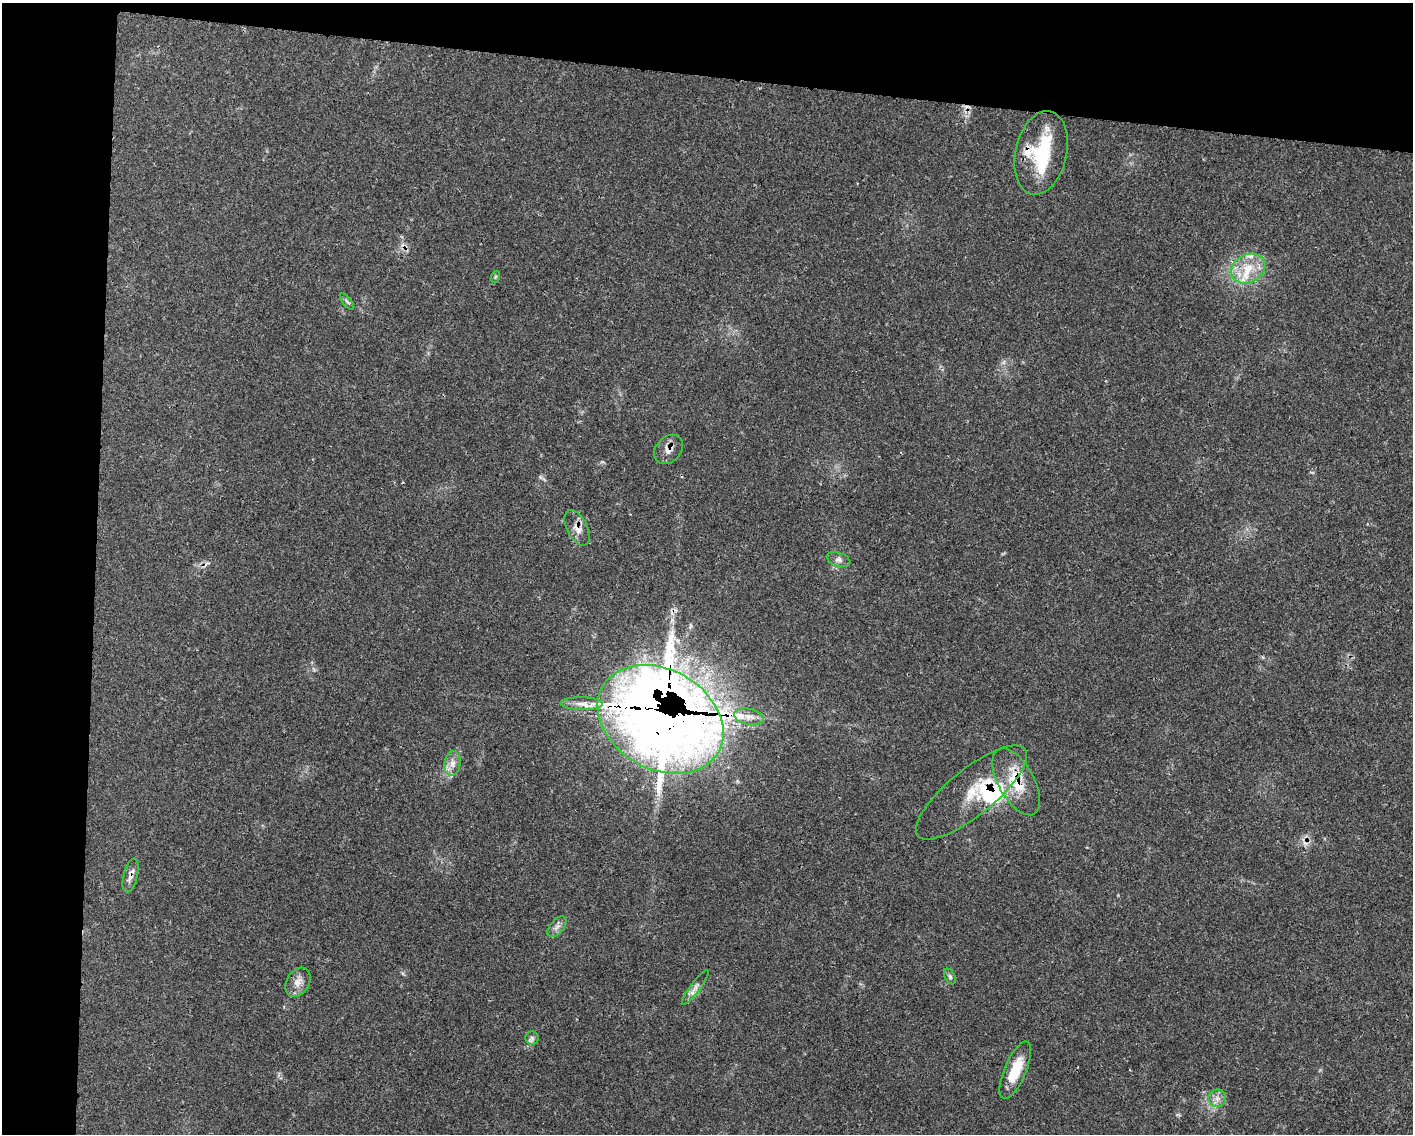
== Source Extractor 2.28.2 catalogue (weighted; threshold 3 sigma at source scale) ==
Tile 1 of 3 x 4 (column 1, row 1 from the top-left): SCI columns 219-1629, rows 3401-4532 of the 4559 x 4536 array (HDU 1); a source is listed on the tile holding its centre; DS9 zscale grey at full resolution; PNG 1415 x 1136 px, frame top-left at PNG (2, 3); each listed source drawn as its Kron ellipse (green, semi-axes under 4 px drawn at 4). Shown black and unused: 13% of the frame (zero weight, under 3 of 4 exposures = <1% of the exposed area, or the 3 px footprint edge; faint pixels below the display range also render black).
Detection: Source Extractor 2.28.2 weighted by HDU 2 'WHT'; one run over the whole footprint, this tile lists its part. Background 0.0832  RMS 0.004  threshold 0.0178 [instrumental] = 3 sigma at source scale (4.5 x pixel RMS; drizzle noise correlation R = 1.50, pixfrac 1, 0.05/0.05 arcsec/px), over >= 5 px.
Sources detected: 28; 1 inside a brighter object's white glare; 1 cosmic-ray / hot-pixel residue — neither listed nor drawn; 5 inside a brighter listed object's ellipse — not listed separately; the other 21 listed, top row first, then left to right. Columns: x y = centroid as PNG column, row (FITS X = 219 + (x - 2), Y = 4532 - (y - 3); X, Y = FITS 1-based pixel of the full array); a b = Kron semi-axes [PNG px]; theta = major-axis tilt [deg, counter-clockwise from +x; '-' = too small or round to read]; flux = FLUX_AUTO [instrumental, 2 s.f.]
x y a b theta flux
1041 153 42 25 77 27
1248 269 18 14 28 9.1
495 277 6 4 71 0.49
347 301 10 3 -50 0.72
669 449 16 12 48 3.4
577 528 19 10 -63 3.8
839 560 12 7 -19 1.8
582 704 21 6 -1 3.5
749 717 15 8 -10 3.1
661 719 67 50 -30 760
452 763 12 8 82 2.8
1016 782 37 18 -61 14
971 792 69 23 39 19
131 876 17 7 76 2.3
557 927 12 6 50 1.8
950 977 8 5 -63 0.81
298 982 16 11 58 3.7
695 987 21 5 54 2.3
532 1038 6 6 - 1.1
1015 1070 31 11 67 11
1217 1098 9 8 - 2.2
Overlapping masked pixels (flux is a lower limit): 7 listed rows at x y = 1041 153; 669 449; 577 528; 661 719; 1016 782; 971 792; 131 876